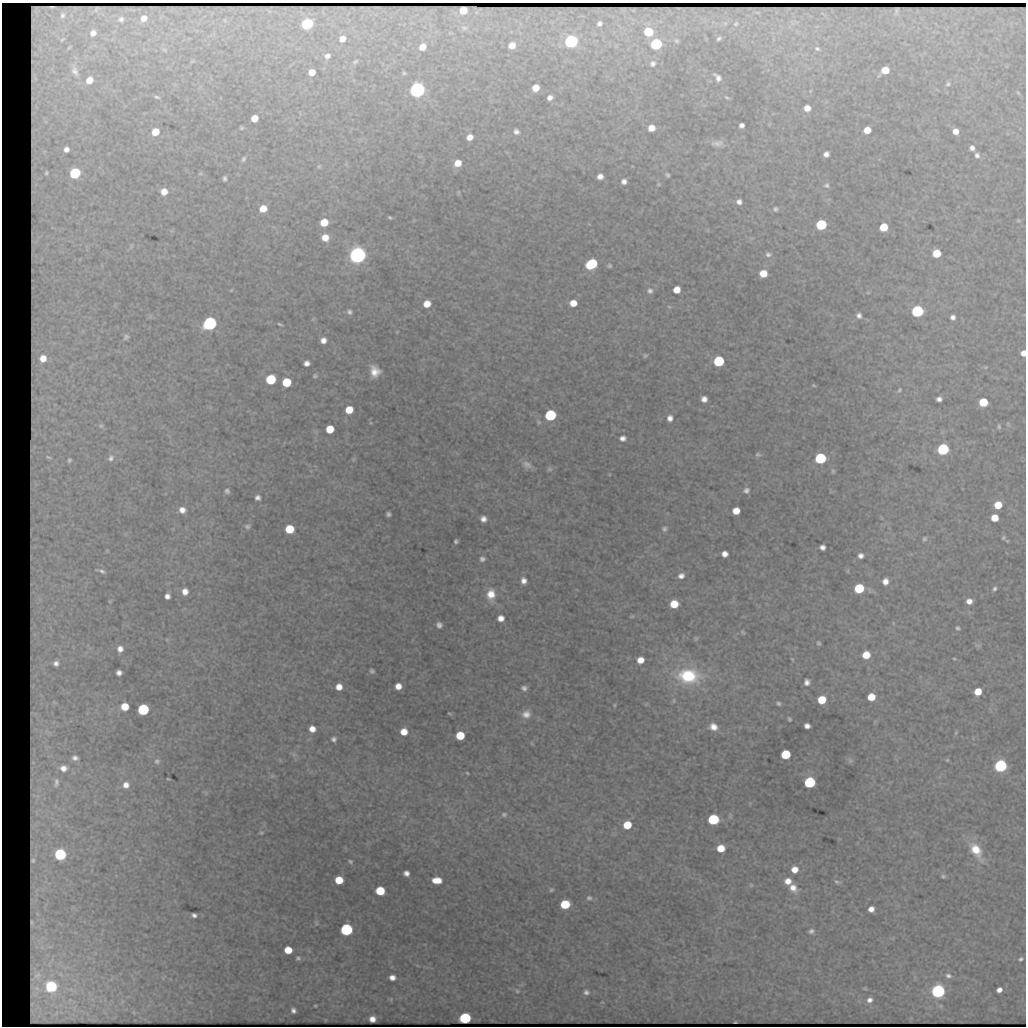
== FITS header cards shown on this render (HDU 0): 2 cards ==
NAXIS1  =                 1024 / length of data axis 1
NAXIS2  =                 1024 / length of data axis 2

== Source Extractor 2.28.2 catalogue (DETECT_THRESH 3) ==
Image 1024 x 1024 px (HDU 0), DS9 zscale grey, 1 PNG px = 1 image px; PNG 1028 x 1028 px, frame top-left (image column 1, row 1024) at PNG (2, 3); no overlay
Background 3530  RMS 6.2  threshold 18.5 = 3 sigma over >= 5 px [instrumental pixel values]
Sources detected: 299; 8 with non-positive FLUX_AUTO (blend fragments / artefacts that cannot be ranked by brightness) are not listed; the other 291 listed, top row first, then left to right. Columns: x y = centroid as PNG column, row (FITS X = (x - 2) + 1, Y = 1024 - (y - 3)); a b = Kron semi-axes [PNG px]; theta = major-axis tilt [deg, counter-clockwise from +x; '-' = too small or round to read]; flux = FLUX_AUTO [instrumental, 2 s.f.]
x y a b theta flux
51 7 5 2 - 640
63 15 10 8 75 2200
144 18 5 5 - 3600
121 19 4 4 - 940
599 23 5 4 - 1100
307 24 7 6 - 68000
736 24 6 4 49 570
464 28 9 6 -3 1300
648 32 6 6 - 17000
93 33 6 6 - 2600
719 38 5 3 - 770
62 39 10 6 31 1500
342 39 6 6 - 3400
571 41 7 6 - 120000
677 41 5 4 - 640
656 44 7 6 - 57000
512 45 6 6 - 4200
69 47 9 5 42 1000
422 47 7 6 - 5100
40 48 12 4 -81 1700
164 49 7 4 -2 610
817 49 8 6 -17 1100
327 56 7 6 - 1800
192 61 7 4 36 510
355 62 7 5 32 840
653 64 8 7 - 1600
75 70 30 13 -71 11000
885 70 7 6 - 8000
312 72 6 5 - 5300
404 73 6 4 -2 620
718 77 9 5 -51 2100
89 80 9 8 - 7800
948 84 8 6 29 1100
536 88 6 6 - 6100
417 90 7 6 - 270000
810 91 5 3 - 390
1018 93 6 4 -63 490
157 97 9 4 -17 930
727 97 8 3 -28 690
550 98 6 5 - 2000
807 108 6 6 - 4200
254 118 6 5 - 6000
45 121 9 5 -46 1500
742 125 5 5 - 1600
241 128 5 4 - 760
651 128 6 6 - 4300
867 130 6 5 - 6200
955 131 6 5 - 4000
155 132 7 6 - 8800
516 132 7 6 - 1700
470 137 7 7 - 3300
717 143 16 7 3 2600
972 148 7 6 - 2000
66 149 8 8 - 3500
44 151 8 7 - 1800
826 154 5 5 - 2100
977 155 7 7 - 1800
243 159 7 5 57 1100
458 163 7 7 - 6000
319 166 7 6 - 750
46 173 11 9 84 2200
75 173 7 6 - 50000
200 173 6 5 - 620
667 175 4 4 - 820
600 176 6 5 - 2500
225 178 5 4 - 1100
624 181 5 5 - 1800
658 184 5 4 - 480
827 185 8 6 -8 1100
164 192 7 7 - 4800
458 192 6 4 -84 540
739 202 5 5 - 1800
263 209 6 6 - 6500
776 209 5 4 - 930
390 217 4 3 - 610
1018 220 5 4 - 470
324 222 6 6 - 8600
821 225 7 6 - 43000
883 227 6 6 - 11000
53 228 7 4 -19 750
325 238 7 7 - 5400
131 246 7 5 70 890
936 253 6 6 - 12000
768 254 7 6 - 1300
357 255 7 7 - 450000
41 259 7 4 88 820
591 264 8 6 31 34000
609 266 4 4 - 780
763 273 6 6 - 7700
231 290 4 4 - 420
677 290 6 6 - 5300
650 291 8 7 - 1600
868 293 5 3 - 400
573 303 6 6 - 5100
427 304 6 6 - 5600
669 307 6 4 -4 470
917 311 7 6 - 71000
349 312 6 6 - 1300
859 315 5 5 - 1600
953 317 5 5 - 1900
313 319 6 4 45 510
210 323 7 6 - 150000
280 324 4 2 - 600
397 332 4 3 - 370
126 337 6 6 - 1200
323 340 6 5 - 2900
1023 353 6 5 - 3400
645 355 4 4 - 640
43 358 11 10 - 8700
719 361 7 6 - 35000
307 363 6 5 - 2200
985 367 6 4 18 580
375 371 10 9 - 5600
315 376 6 5 - 750
271 379 7 6 - 27000
286 382 6 6 - 16000
814 385 4 3 - 430
899 390 8 5 52 790
41 398 8 5 46 1400
704 399 6 5 - 2700
939 399 5 5 - 1900
983 402 6 6 - 16000
55 405 6 4 -19 680
349 410 6 6 - 8100
550 415 7 7 - 45000
670 418 6 5 - 2300
52 420 7 4 72 680
539 422 6 5 - 720
371 423 5 3 - 340
1008 424 6 5 - 580
101 426 9 7 -2 1300
999 426 5 3 - 710
330 429 6 6 - 9000
35 435 9 4 71 1100
623 438 8 6 13 2100
34 447 7 4 72 870
943 449 7 6 - 67000
758 455 7 6 - 960
49 457 13 7 -20 2800
111 458 11 9 69 2900
820 458 7 6 - 47000
353 459 5 5 - 570
69 460 11 8 57 2300
527 465 13 8 -27 2600
549 469 7 7 - 1100
833 471 8 5 -90 780
746 490 7 6 - 1500
227 491 5 4 - 1100
258 498 5 5 - 1700
998 505 6 6 - 10000
182 510 8 7 - 3200
736 511 6 6 - 6100
388 514 5 4 - 1100
994 518 6 6 - 7400
483 519 6 5 - 2500
247 527 7 6 - 1000
289 529 7 6 - 14000
664 529 6 6 - 1100
1003 538 5 4 - 690
924 539 7 6 - 990
456 541 4 4 - 890
1007 541 4 3 - 420
822 547 5 5 - 1900
107 551 5 5 - 560
725 554 6 5 - 2900
861 556 5 5 - 2000
482 559 6 5 - 1400
101 571 16 6 -17 2200
848 571 6 4 90 470
681 576 6 5 - 2100
523 581 6 5 - 2600
885 581 6 6 - 3200
859 588 7 6 - 24000
994 589 6 5 - 1100
185 592 7 6 - 3700
491 594 16 11 -89 7200
167 596 5 5 - 2300
40 599 8 5 -45 1400
110 601 5 5 - 660
969 601 6 5 - 2900
674 604 7 6 - 9400
632 616 5 3 - 510
501 618 6 6 - 3400
893 623 5 3 - 400
439 625 6 5 - 1700
51 628 11 3 -55 770
958 628 5 4 - 860
743 632 5 3 - 540
696 638 6 4 74 560
167 640 6 4 -47 490
819 643 4 3 - 750
978 645 9 4 -21 730
120 649 9 8 - 3400
866 655 6 6 - 8500
792 659 5 3 - 400
954 659 4 3 - 460
640 660 6 6 - 4600
56 663 11 10 - 3700
372 671 5 4 - 950
119 673 5 5 - 2200
688 676 25 16 -5 28000
807 682 6 5 - 2100
398 686 6 6 - 3900
339 687 6 6 - 4100
524 688 7 6 - 1600
978 692 6 6 - 8300
871 697 6 6 - 8600
822 700 6 6 - 13000
674 701 7 3 82 560
54 703 9 7 -35 1600
778 703 5 4 - 870
614 705 4 4 - 460
125 707 6 6 - 9400
143 709 6 6 - 64000
450 714 4 3 - 460
526 714 11 10 - 3900
789 719 4 3 - 680
807 726 6 5 - 2300
713 727 10 8 -19 4200
312 729 6 5 - 3900
48 732 15 9 -44 4100
404 732 6 6 - 5700
956 733 6 5 - 660
460 735 6 6 - 13000
334 739 5 5 - 1300
532 743 6 4 -45 480
786 754 6 6 - 21000
294 755 8 7 - 1300
75 758 10 8 -12 2500
947 760 5 5 - 620
157 761 7 7 - 1200
850 761 8 6 -56 920
33 762 3 2 - 340
1000 766 7 6 - 110000
63 768 14 10 -6 5700
467 773 3 3 - 450
272 776 6 5 - 750
168 779 3 3 - 430
810 782 7 6 - 55000
56 783 16 8 85 3300
126 785 8 8 - 3300
206 793 8 4 -32 690
504 814 8 6 12 1200
730 816 9 5 90 920
713 819 7 6 - 40000
627 825 6 6 - 12000
261 833 5 4 - 610
721 848 6 6 - 8900
976 850 24 12 -58 12000
60 854 6 6 - 86000
350 861 4 3 - 660
794 869 7 6 - 4700
406 873 6 5 - 2200
943 876 4 4 - 810
339 880 6 6 - 11000
437 880 8 6 -2 6600
788 881 8 7 - 4000
837 882 8 4 -21 970
751 885 5 5 - 670
793 888 11 8 -50 4600
551 889 6 5 - 790
380 891 7 6 - 17000
589 898 8 7 - 1400
565 904 7 6 - 22000
871 909 6 5 - 3200
194 915 5 4 - 1500
32 923 5 3 - 850
316 923 8 5 82 780
346 929 7 6 - 100000
811 931 7 6 - 1400
42 947 8 6 -45 1800
50 947 7 4 -1 930
288 950 6 6 - 9200
298 958 5 5 - 890
1021 959 5 4 - 860
37 975 6 5 - 1600
948 976 9 6 -18 1600
392 977 6 5 - 2900
51 986 7 6 - 82000
865 988 6 4 -7 540
999 990 5 5 - 2500
517 991 7 6 - 950
938 991 7 6 - 190000
586 992 8 7 - 1600
870 1000 7 6 - 2100
602 1002 5 4 - 380
315 1006 3 3 - 510
293 1010 5 5 - 1700
465 1018 7 6 - 71000
372 1019 6 5 - 3400
735 1022 3 2 - 340
At the frame edge (FLAGS 8, measured only in part): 1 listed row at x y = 1023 353
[8 non-positive-flux detections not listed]